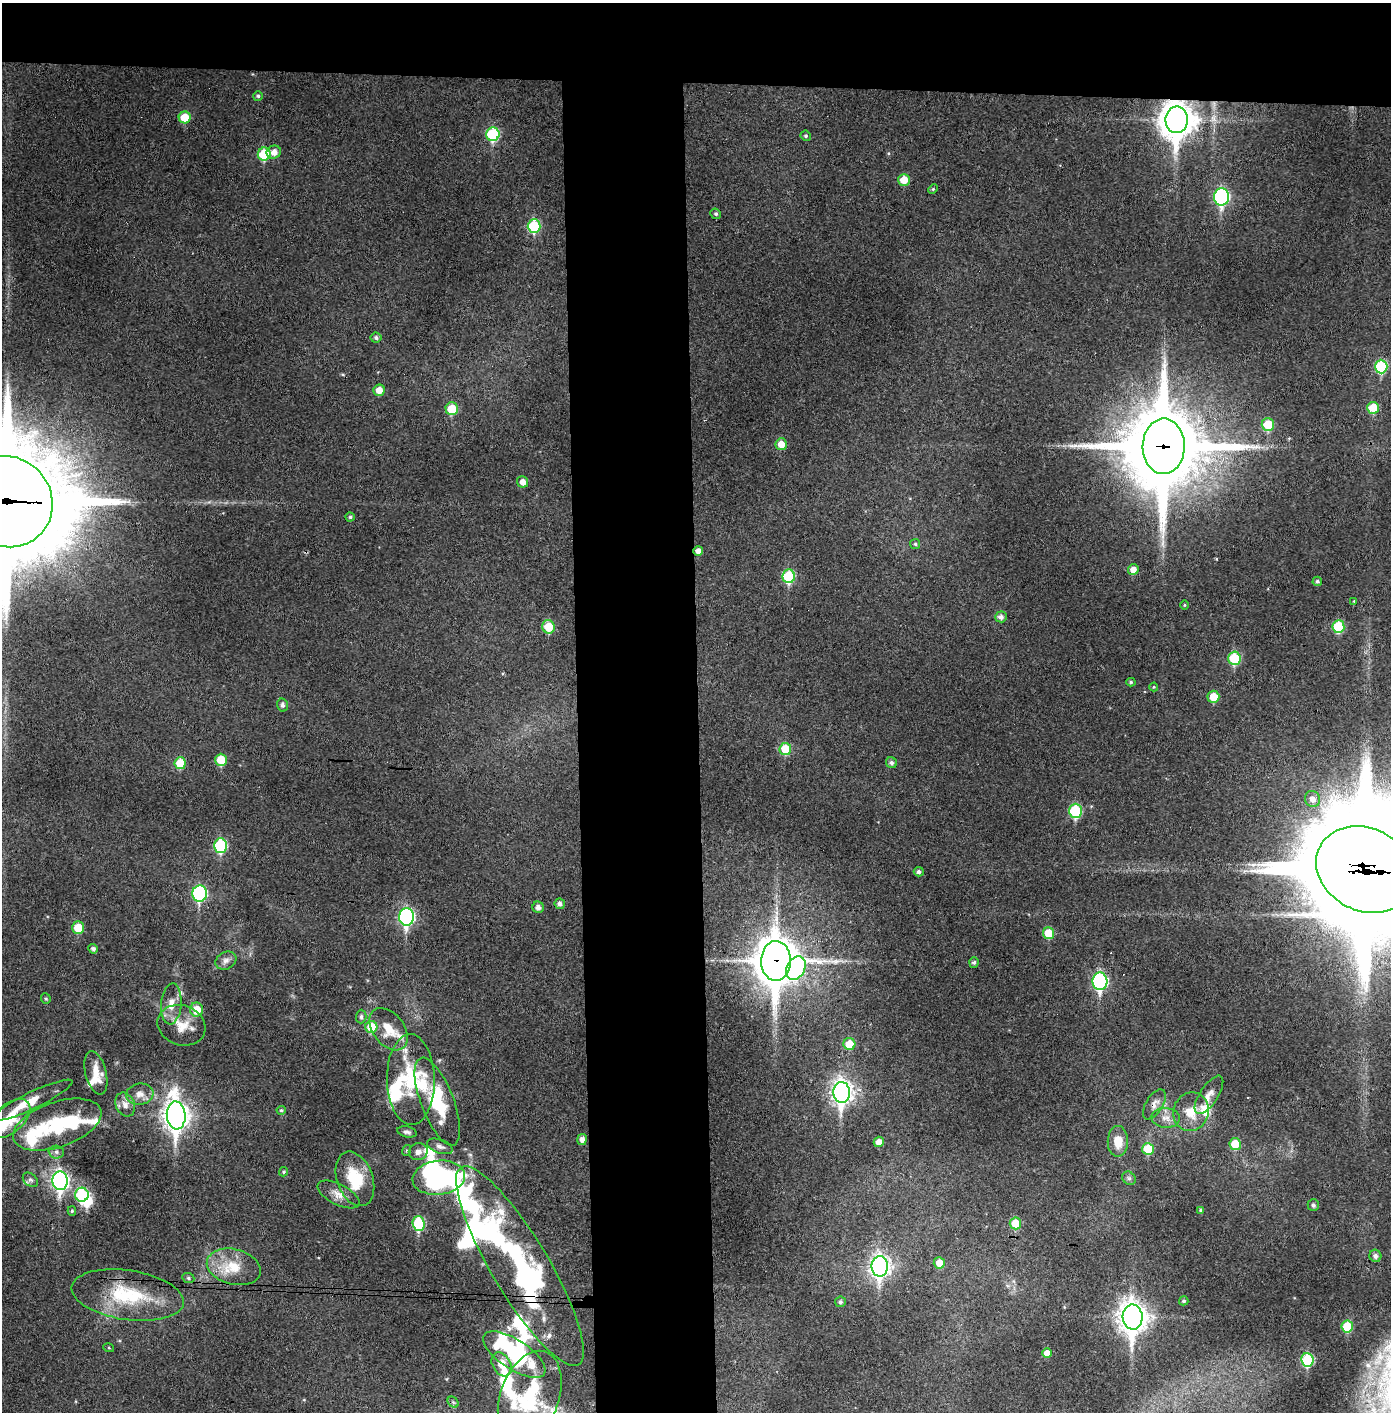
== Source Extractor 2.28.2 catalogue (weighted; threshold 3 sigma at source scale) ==
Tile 2 of 3 x 3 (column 2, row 1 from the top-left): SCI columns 1469-2857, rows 2825-4234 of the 4323 x 4241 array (HDU 1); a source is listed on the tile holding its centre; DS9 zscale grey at full resolution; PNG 1393 x 1414 px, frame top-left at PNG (2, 3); each listed source drawn as its Kron ellipse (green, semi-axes under 4 px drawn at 4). Shown black and unused: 14% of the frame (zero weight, under 3 of 4 exposures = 6% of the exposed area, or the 3 px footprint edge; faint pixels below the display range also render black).
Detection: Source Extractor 2.28.2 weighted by HDU 2 'WHT'; one run over the whole footprint, this tile lists its part. Background 0.0472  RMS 0.0056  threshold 0.0254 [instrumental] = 3 sigma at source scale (4.5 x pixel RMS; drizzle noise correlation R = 1.50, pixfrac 1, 0.05/0.05 arcsec/px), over >= 5 px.
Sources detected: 152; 12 inside a brighter object's white glare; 4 cosmic-ray / hot-pixel residue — neither listed nor drawn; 13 inside a brighter listed object's ellipse — not listed separately; the other 123 listed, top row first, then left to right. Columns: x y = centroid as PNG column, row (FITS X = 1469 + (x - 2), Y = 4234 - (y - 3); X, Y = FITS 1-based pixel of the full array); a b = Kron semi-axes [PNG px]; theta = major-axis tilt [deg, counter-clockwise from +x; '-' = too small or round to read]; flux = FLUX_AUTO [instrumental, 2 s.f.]
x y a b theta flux
258 96 5 5 - 1
185 117 6 6 - 13
1177 120 13 11 88 1000
493 134 7 6 - 42
806 136 5 5 - 1
274 152 7 6 - 4.1
264 154 6 6 - 25
904 180 6 6 - 9.2
933 189 5 4 - 0.73
1222 197 8 7 - 91
716 214 5 5 - 1.1
534 226 7 6 - 36
376 338 5 5 - 1.4
1381 367 7 6 - 37
379 390 6 5 - 5.8
1373 408 6 6 - 15
452 409 6 6 - 16
1268 424 6 6 - 17
781 444 6 6 - 7.1
1164 446 28 21 89 5700
523 482 6 5 - 3.9
7 502 47 44 -42 12000
350 517 4 4 - 1
915 544 5 5 - 0.96
698 551 5 5 - 3.2
1133 570 5 5 - 4.6
789 576 7 6 - 34
1317 581 5 4 - 1.2
1354 601 4 3 - 0.46
1184 605 5 3 - 0.48
1001 617 6 5 - 2.3
1338 626 6 6 - 26
548 627 7 6 - 15
1234 658 6 6 - 28
1131 682 4 4 - 0.77
1154 687 4 4 - 0.54
1213 697 6 6 - 9.6
282 705 6 5 - 1.6
785 749 6 6 - 17
221 760 6 5 - 14
180 763 6 5 - 16
891 763 6 5 - 1.6
1312 799 8 7 - 4.4
1075 811 7 6 - 37
221 846 7 6 - 46
1365 870 51 41 -27 23000
919 872 5 5 - 1.5
200 894 8 7 - 69
560 904 5 5 - 1.9
538 907 6 5 - 2.7
406 917 9 7 89 120
78 928 6 6 - 12
1049 933 6 5 - 13
93 949 5 4 - 1.8
226 961 11 8 28 2.8
776 961 20 15 89 1600
974 962 5 4 - 1.2
796 968 12 9 61 56
1100 981 9 7 -89 90
46 998 5 4 - 0.77
171 1004 20 10 85 7.3
197 1010 7 6 - 9.4
361 1016 7 5 89 1.2
181 1025 24 20 -19 12
371 1027 6 6 - 17
389 1029 24 15 -52 12
849 1044 6 6 - 11
96 1073 22 10 -76 9.6
411 1079 45 24 -89 34
842 1092 10 8 -89 320
140 1094 14 10 9 4.6
1209 1095 22 9 57 5
32 1100 44 8 26 12
437 1102 47 16 -69 42
1154 1104 17 8 58 3.9
125 1105 12 9 -67 4.2
281 1110 4 4 - 0.88
1191 1112 19 17 73 11
176 1115 14 9 -86 520
1166 1118 14 10 -4 4.6
10 1119 25 14 41 19
57 1125 46 22 19 43
407 1132 10 5 -13 1.7
582 1139 5 5 - 2.8
1118 1141 15 10 89 9.6
879 1142 5 5 - 4.4
1235 1144 6 6 - 12
440 1146 13 7 -19 2.8
1148 1149 6 6 - 17
407 1150 5 4 - 0.83
56 1152 7 6 - 1.8
418 1152 9 8 - 3.6
284 1172 5 4 - 0.99
439 1178 26 17 7 110
1129 1178 7 6 - 1.4
355 1179 28 18 -70 24
30 1180 9 6 -39 1.5
60 1181 9 7 -86 200
338 1194 23 10 -27 6.3
82 1195 7 7 - 36
1313 1205 6 5 - 1.6
1201 1210 4 4 - 0.98
72 1211 5 4 - 0.93
1015 1223 6 6 - 15
419 1224 7 6 - 40
1375 1256 6 6 - 2.1
939 1263 6 5 - 6.3
520 1266 115 28 -59 130
880 1266 10 8 90 240
234 1267 27 17 -15 16
188 1278 6 5 - 1
128 1295 56 24 -8 41
1184 1301 5 4 - 1.1
840 1302 5 5 - 1.3
1133 1317 12 10 -88 700
1347 1327 6 5 - 18
109 1348 5 3 - 0.61
1047 1353 5 4 - 4.8
514 1355 36 15 -33 47
1307 1360 7 6 - 37
502 1364 13 9 -60 7.3
530 1397 48 29 70 43
453 1402 6 4 -44 1.1
Overlapping masked pixels (flux is a lower limit): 9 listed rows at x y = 1177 120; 1164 446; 7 502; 698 551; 1365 870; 776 961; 1154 1104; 520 1266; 1133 1317
Isophote crosses this tile's border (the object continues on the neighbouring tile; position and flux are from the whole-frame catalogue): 2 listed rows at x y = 7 502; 1365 870